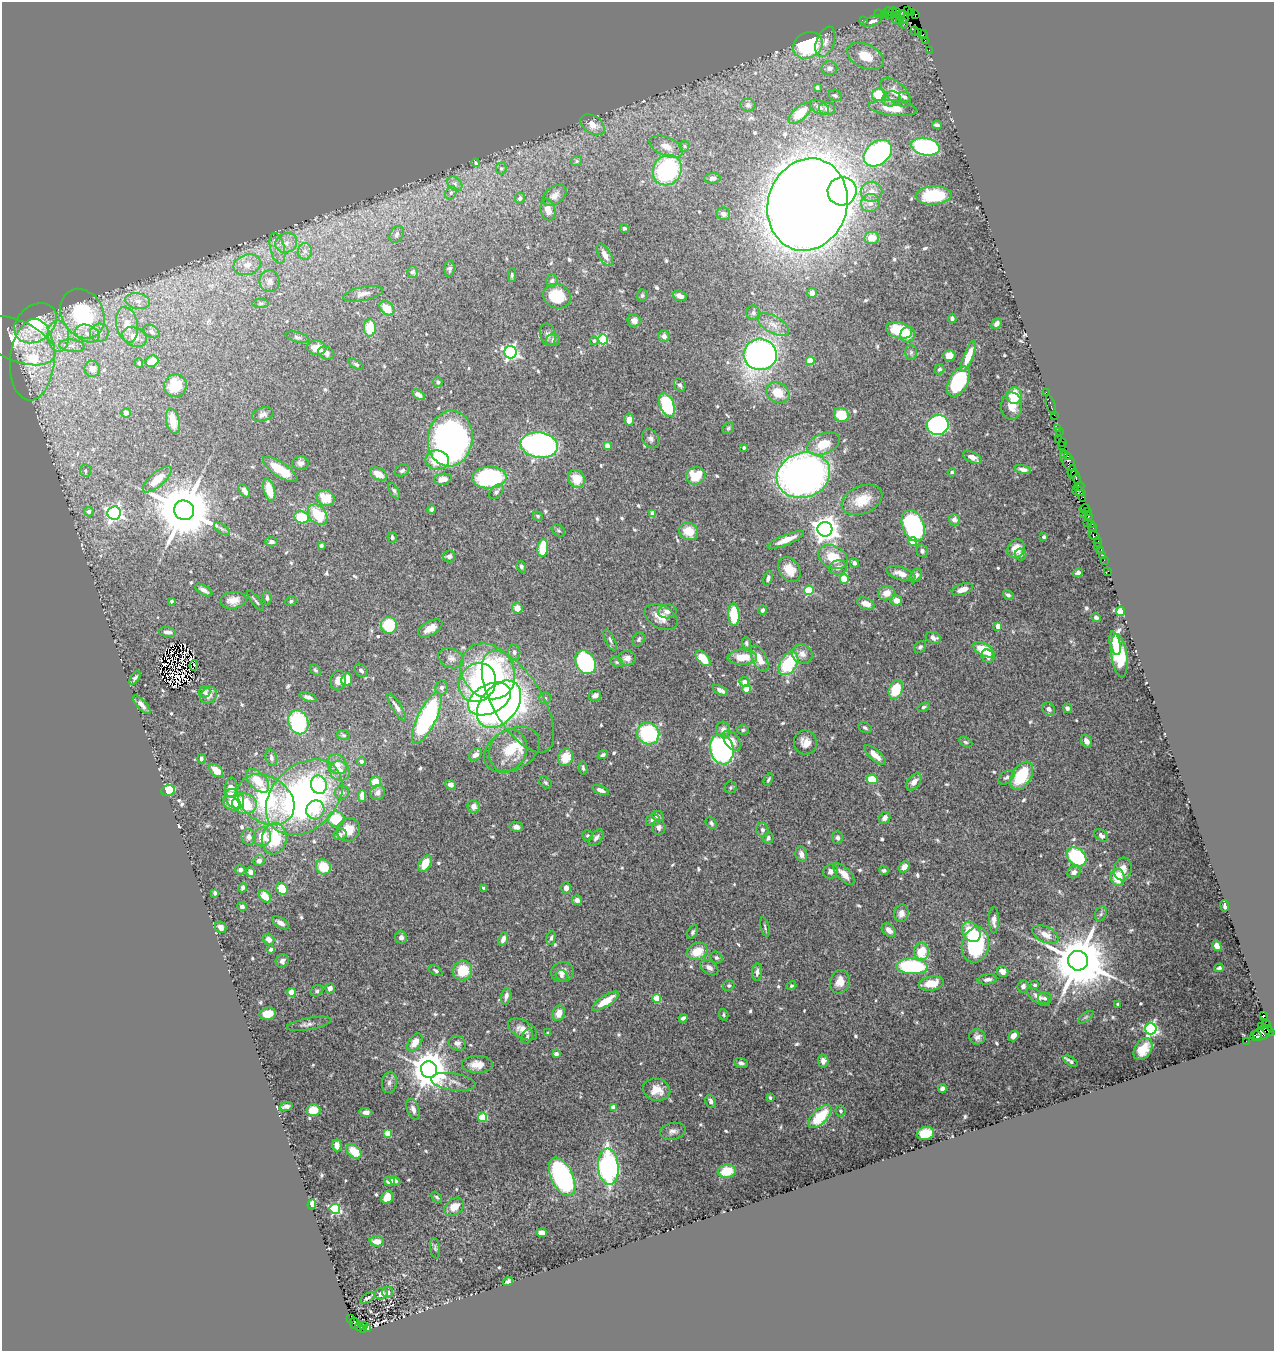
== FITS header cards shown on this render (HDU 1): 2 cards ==
NAXIS1  =                 1272
NAXIS2  =                 1349

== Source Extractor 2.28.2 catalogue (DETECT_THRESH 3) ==
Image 1272 x 1349 px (HDU 1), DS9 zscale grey, 1 PNG px = 1 image px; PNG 1276 x 1353 px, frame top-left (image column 1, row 1349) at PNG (2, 2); each listed source drawn as its Kron ellipse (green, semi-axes under 4 px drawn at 4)
Background 1.69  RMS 0.035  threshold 0.106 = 3 sigma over >= 5 px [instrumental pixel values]
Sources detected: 658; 5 with non-positive FLUX_AUTO (blend fragments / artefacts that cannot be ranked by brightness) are neither listed nor drawn; of the other 653, the 500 brightest by FLUX_AUTO listed and drawn (153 fainter detections omitted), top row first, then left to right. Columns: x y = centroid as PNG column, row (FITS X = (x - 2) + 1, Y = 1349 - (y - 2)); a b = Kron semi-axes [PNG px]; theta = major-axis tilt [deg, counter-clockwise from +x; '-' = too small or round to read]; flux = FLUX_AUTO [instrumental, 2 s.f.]
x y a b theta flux
907 10 4 2 - 45
896 11 4 3 - 130
888 12 5 3 - 180
911 12 3 3 - 43
892 13 6 3 65 220
878 14 2 2 - 44
884 15 4 3 - 230
900 15 5 3 - 190
915 15 4 3 - 92
888 16 3 3 - 80
904 17 7 3 -79 310
896 18 6 2 -90 130
900 19 2 2 - 43
863 20 3 2 - 35
872 21 10 4 23 9.9
903 23 5 3 - 95
915 30 2 2 - 82
919 32 2 2 - 72
923 34 4 2 - 130
925 40 2 2 - 31
825 42 16 9 69 20
808 45 15 12 29 240
929 50 2 2 - 51
865 56 19 12 -25 53
829 68 8 7 - 12
817 88 4 3 - 3.9
896 92 18 10 -43 32
835 95 7 5 -25 5.1
879 95 7 6 - 75
905 97 6 5 - 6.7
891 99 9 7 13 10
748 105 7 6 - 5.7
819 107 10 6 -29 9
827 108 8 6 2 7.5
893 108 24 7 -6 51
800 113 14 6 42 51
593 125 13 9 -34 25
937 125 5 3 - 6.6
684 146 5 5 - 3.9
666 147 18 9 -23 29
926 147 14 8 -11 290
878 153 16 11 39 530
576 161 6 4 23 4.2
476 163 4 3 - 3.9
501 168 6 5 - 4.1
667 170 16 14 59 290
712 178 8 5 4 5.7
455 184 8 6 -41 7.9
842 191 14 14 - 380
872 192 11 10 - 18
451 193 7 5 67 6.1
555 195 13 8 36 15
934 195 18 9 3 130
520 198 5 5 - 7.2
870 203 9 9 - 13
808 205 47 39 73 7400
548 210 11 7 -76 18
723 214 7 6 - 7.5
624 228 5 4 - 3.8
397 234 9 6 60 7
872 238 7 6 - 26
286 243 11 9 25 22
277 248 16 7 -77 18
305 251 8 7 - 11
605 255 12 6 -61 18
247 265 14 10 17 30
450 269 8 5 86 7
412 272 5 5 - 6.3
512 275 7 4 -90 4.1
270 281 11 10 - 16
552 281 6 6 - 6
812 293 5 4 - 14
363 294 20 7 12 15
642 295 6 5 - 4.3
557 296 14 12 -20 74
680 296 7 5 -21 14
138 301 12 8 -10 19
261 303 8 4 1 4.2
387 308 8 6 -40 34
753 313 7 7 - 8.5
82 314 26 21 -60 270
952 318 4 3 - 4.5
634 321 6 6 - 11
36 323 23 17 39 190
773 324 17 8 -30 25
997 324 6 4 48 9.2
127 325 18 11 -79 40
370 328 8 6 88 69
899 330 13 8 -15 87
151 331 8 6 -32 8.2
87 333 12 8 -19 19
99 333 9 9 - 15
548 334 11 7 -77 9.4
908 335 8 7 - 32
58 336 16 11 -89 39
664 336 6 5 - 11
135 337 12 9 -26 27
297 337 12 5 -14 5.5
603 339 5 5 - 180
15 340 42 20 -23 130
553 340 7 6 - 5.8
594 341 4 4 - 5.2
72 346 13 6 -7 14
317 348 10 7 -6 27
510 352 6 6 - 620
911 352 7 6 - 5.6
326 353 8 6 -24 11
760 354 16 16 - 1300
949 355 6 5 - 21
968 356 17 5 68 39
32 360 41 22 85 210
152 361 7 5 26 31
810 361 4 4 - 49
139 363 5 4 - 3.8
356 364 8 4 -26 4.2
92 369 8 7 - 13
939 369 5 4 - 5.1
958 381 16 9 61 200
438 382 5 4 - 4.6
680 385 7 5 -62 5.9
175 386 12 11 - 55
778 392 12 9 -31 50
1046 392 2 2 - 45
418 395 7 4 -34 12
1014 396 8 7 - 62
667 405 12 7 -68 150
1051 405 10 2 -73 220
1011 406 13 10 -88 27
126 413 5 4 - 7.9
263 414 11 6 18 8.5
841 415 8 7 - 54
1054 415 2 2 - 100
629 419 6 5 - 19
173 421 13 6 -77 51
938 425 11 10 - 540
728 428 6 5 - 4.4
1057 428 2 2 - 56
1059 431 2 2 - 61
450 439 28 22 83 1100
651 439 10 8 -55 9.4
1058 439 3 2 - 110
1063 442 3 3 - 97
823 444 17 10 22 54
539 445 19 12 -9 810
607 446 4 4 - 28
1062 446 3 2 - 110
744 448 3 3 - 5.6
1063 454 2 2 - 36
1067 456 4 2 - 130
972 457 10 5 -26 17
437 460 12 9 -7 68
1068 461 11 6 -60 870
300 463 8 6 -5 9.2
280 469 20 7 -34 64
1023 469 8 4 -12 8.1
402 470 8 5 26 6.3
85 471 6 5 - 5.6
952 472 4 4 - 5.2
1072 472 7 3 80 430
378 474 9 6 -28 26
803 475 27 22 18 1400
696 476 10 8 22 68
489 477 17 11 4 300
1076 477 7 3 -67 480
157 479 18 7 41 46
443 479 9 5 9 14
576 479 9 8 - 42
1079 487 6 4 23 86
269 490 11 5 -75 56
244 491 7 4 -52 15
394 491 9 4 -57 5.4
1078 491 6 4 -17 570
496 492 9 5 45 6.9
1081 494 8 4 -74 330
326 498 9 8 - 50
862 500 21 14 24 57
431 509 5 4 - 5.7
1085 509 5 3 - 200
184 510 10 9 - 20000
1087 511 4 2 - 130
89 512 5 4 - 9.1
114 513 7 6 - 730
653 514 4 4 - 44
1083 514 2 2 - 130
318 515 11 8 -47 94
538 516 5 4 - 4.2
1088 516 3 3 - 190
302 517 7 6 - 82
954 520 6 5 - 13
1088 522 2 2 - 120
1092 524 3 2 - 310
913 526 16 10 -68 390
1093 527 4 3 - 170
222 529 9 4 -35 5.7
825 529 7 7 - 2300
558 531 7 5 -33 4.6
689 531 10 8 -31 48
1094 535 6 4 -32 600
392 537 5 4 - 5.4
1044 537 4 3 - 4
786 540 19 5 22 35
272 542 6 4 -2 8.9
913 542 4 4 - 54
1098 542 5 4 - 120
321 546 3 3 - 5
1097 546 2 2 - 39
543 548 9 5 83 86
1016 549 10 8 56 34
1101 550 4 3 - 180
922 551 6 5 - 5.7
1021 555 6 5 - 5.7
1103 555 2 2 - 32
449 556 6 6 - 8.8
833 557 16 11 -27 64
1104 560 2 2 - 66
854 563 5 4 - 8.3
521 567 6 4 -70 5.9
838 567 9 7 15 15
789 570 13 10 -56 39
1108 571 3 2 - 26
1078 573 5 4 - 7.4
901 574 15 6 -16 19
916 575 7 5 53 11
768 578 7 4 74 7.8
844 579 4 4 - 84
962 589 11 5 18 22
204 590 9 4 -31 11
809 590 5 4 - 140
886 593 8 7 - 22
1008 595 5 4 - 5.8
267 598 7 4 -85 4.6
233 600 13 8 7 24
896 600 6 5 - 20
172 601 3 3 - 6.6
256 601 12 2 -51 4.4
291 601 6 5 - 4.1
866 604 9 5 -23 22
517 608 5 5 - 19
763 610 4 3 - 6.7
667 611 9 7 7 14
1121 611 4 4 - 93
734 615 11 5 -88 73
661 617 18 11 -27 31
1096 617 5 4 - 4.9
389 625 8 8 - 99
998 626 4 4 - 32
430 628 13 7 30 22
167 632 9 5 -6 12
933 638 8 5 -21 11
639 639 7 5 63 6.2
610 640 11 4 -64 6.8
746 643 6 4 -87 5.1
1115 643 12 5 -77 39
920 647 7 5 44 6.1
984 650 11 6 -28 66
514 652 8 6 89 7.2
802 654 11 9 -24 16
988 656 7 6 - 13
1119 656 22 8 -82 150
742 657 15 7 2 46
451 658 13 9 -19 15
627 658 9 7 0 15
703 658 9 5 -47 48
760 659 14 7 -64 27
586 662 12 9 -59 330
617 662 7 4 -26 3.8
788 664 13 8 57 170
194 665 5 3 - 10
315 670 6 4 -51 4.2
361 670 7 5 -49 7.1
488 671 30 25 -49 520
135 678 8 4 56 5.5
338 680 10 7 81 21
346 680 6 5 - 50
477 682 20 18 57 170
744 682 5 5 - 17
441 687 7 6 - 7.2
747 689 4 4 - 60
720 690 8 4 -27 12
896 690 10 6 70 71
205 692 6 5 - 9.2
209 695 9 7 43 14
595 695 6 5 - 11
308 697 9 4 -20 8.6
545 698 5 5 - 4
489 699 23 14 26 570
518 702 57 25 -59 270
499 704 27 18 51 790
142 705 11 4 -48 12
397 707 16 4 -58 13
924 707 6 4 20 4.7
1067 708 5 4 - 6.3
1049 709 7 6 - 8.8
427 718 28 9 64 410
298 722 12 10 -68 210
865 728 7 5 -29 4.6
723 730 8 7 - 14
743 730 6 5 - 5.3
648 734 11 10 - 220
343 735 6 5 - 4.1
732 741 11 7 -50 24
1086 741 7 5 -61 14
805 742 12 11 - 22
965 742 7 4 -27 4.1
722 749 15 11 -78 570
508 750 22 18 61 59
512 750 30 20 28 83
475 755 7 5 44 15
603 755 5 4 - 5.4
875 755 13 5 -42 23
565 757 9 7 65 47
271 758 8 5 -72 7.9
201 759 5 3 - 6.9
361 761 4 4 - 8.6
337 764 10 9 - 18
583 768 6 4 -84 4.8
216 770 8 5 -42 33
340 771 10 9 - 19
1021 776 15 9 59 110
1006 777 9 6 38 6.4
872 779 6 5 - 74
768 780 6 3 63 3.9
258 781 14 8 -46 55
376 782 5 5 - 45
545 782 7 5 -43 4.3
914 782 9 6 51 17
319 785 9 8 - 38
450 785 5 5 - 15
231 787 10 6 87 22
730 788 6 6 - 3.8
168 790 7 5 22 87
601 790 8 4 -21 12
342 792 7 7 - 7.7
378 792 8 7 - 13
362 796 6 4 -90 17
304 797 43 32 43 880
235 799 11 8 -48 49
266 799 30 23 -34 250
231 803 9 6 -33 32
245 804 12 10 -6 94
473 806 6 6 - 17
315 810 9 9 - 42
658 816 6 5 - 7
885 818 6 5 - 12
336 819 8 7 - 85
653 820 7 6 - 9.5
711 823 6 5 - 4.6
516 827 6 5 - 13
659 827 7 7 - 9.7
348 830 12 11 - 42
762 830 7 6 - 7.5
340 834 6 5 - 7.1
588 836 6 5 - 5
1101 836 8 5 -42 10
249 837 8 7 - 12
262 837 9 9 - 38
596 838 9 5 48 9.3
768 838 6 5 - 6.6
837 838 6 5 - 8.1
274 839 16 12 83 110
801 854 8 5 -80 14
1077 857 11 8 -40 230
259 861 5 5 - 7.5
425 863 9 5 60 40
323 867 7 7 - 61
904 867 6 5 - 18
1123 869 11 9 78 26
240 870 5 5 - 7.7
884 870 5 4 - 4.7
831 871 7 7 - 11
251 872 4 4 - 11
1074 872 7 6 - 12
844 874 14 6 -45 23
1118 877 8 7 - 59
243 888 5 4 - 6.2
484 888 4 3 - 4.5
566 888 6 5 - 14
282 889 6 5 - 53
215 893 4 3 - 5.5
265 896 7 5 -46 31
577 900 5 5 - 11
1225 906 6 3 -82 5.4
242 907 5 4 - 6.3
901 913 9 7 74 13
1101 914 8 5 68 5.9
994 920 13 5 -90 13
280 923 9 5 -31 14
221 927 6 5 - 15
765 927 10 3 -75 4.2
889 930 8 5 -43 14
693 932 7 4 58 5.3
971 932 11 8 -53 73
1045 935 14 8 -25 26
401 937 6 6 - 10
551 938 7 4 77 5.9
269 939 6 5 - 14
503 939 7 4 69 15
975 945 18 13 77 230
1217 946 5 4 - 17
271 949 4 4 - 6.9
697 951 10 8 24 48
922 952 8 7 - 66
716 958 6 5 - 4.8
282 961 7 6 - 8.5
1078 961 10 9 - 19000
912 966 15 8 -3 230
709 968 10 6 -35 11
1219 968 5 3 - 4.6
435 970 7 4 -29 5.3
463 971 10 9 - 69
562 972 11 10 - 19
757 972 8 5 84 9.5
1003 972 6 5 - 17
561 976 6 5 - 6.3
987 979 10 5 7 9.9
840 982 12 9 73 30
931 983 13 7 9 45
729 985 6 5 - 4
1035 985 4 3 - 4.6
791 986 5 4 - 4.4
1023 986 6 5 - 9.1
330 988 5 4 - 12
317 991 7 5 29 5.6
291 992 4 4 - 68
506 996 8 5 77 9.3
1038 997 13 6 -34 15
657 998 4 4 - 77
1045 998 7 6 - 7.5
605 1001 16 5 33 41
1118 1004 3 3 - 3.8
559 1013 8 6 73 25
268 1014 8 6 11 47
724 1015 6 4 -72 3.8
1264 1015 4 3 - 980
1086 1017 9 4 36 3.8
683 1018 4 4 - 6.2
309 1024 23 6 10 12
1266 1024 4 2 - 50
1261 1026 3 3 - 53
522 1029 16 9 -29 24
1151 1029 5 5 - 490
1268 1030 8 3 -36 300
548 1033 4 4 - 4.2
1261 1034 9 6 17 820
527 1036 8 5 64 5.5
1013 1036 6 4 52 15
1256 1036 6 5 - 350
977 1037 8 7 - 11
1246 1041 2 2 - 34
415 1042 10 6 55 31
457 1043 9 7 -21 10
1143 1049 12 8 56 33
556 1054 4 4 - 17
823 1061 6 5 - 13
1070 1061 8 3 -32 5.6
741 1063 7 4 -19 8
477 1064 15 8 -1 30
429 1070 8 8 - 6600
389 1082 11 7 83 11
453 1082 22 8 -9 19
942 1089 4 4 - 7.2
657 1090 14 11 -13 38
770 1098 4 3 - 3.9
711 1102 7 5 -67 10
286 1107 7 4 16 8.4
613 1107 4 4 - 25
413 1109 11 6 -70 13
313 1110 7 6 - 44
841 1111 5 5 - 6.2
366 1112 6 4 -3 11
820 1116 14 7 45 100
483 1117 4 4 - 120
673 1131 13 8 11 12
388 1133 4 4 - 61
926 1134 8 6 13 65
337 1145 6 4 -88 16
354 1151 8 6 -40 54
608 1167 18 10 -86 500
727 1171 9 6 7 43
562 1177 21 11 -64 440
389 1181 5 4 - 13
395 1181 6 3 -31 7.2
387 1197 6 5 - 37
437 1197 6 4 -45 4.3
312 1204 5 4 - 110
454 1207 11 7 39 34
335 1209 5 5 - 290
542 1233 5 4 - 14
377 1241 7 5 -5 16
435 1248 10 5 -82 5.3
508 1281 5 4 - 5.3
388 1292 5 5 - 9.5
381 1294 6 5 - 17
367 1298 8 3 31 4.7
351 1319 3 2 - 33
354 1323 5 4 - 460
363 1326 3 3 - 420
359 1327 4 2 - 110
364 1329 3 3 - 300
367 1329 3 3 - 640
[153 fainter detections neither listed nor drawn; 5 non-positive-flux detections neither listed nor drawn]